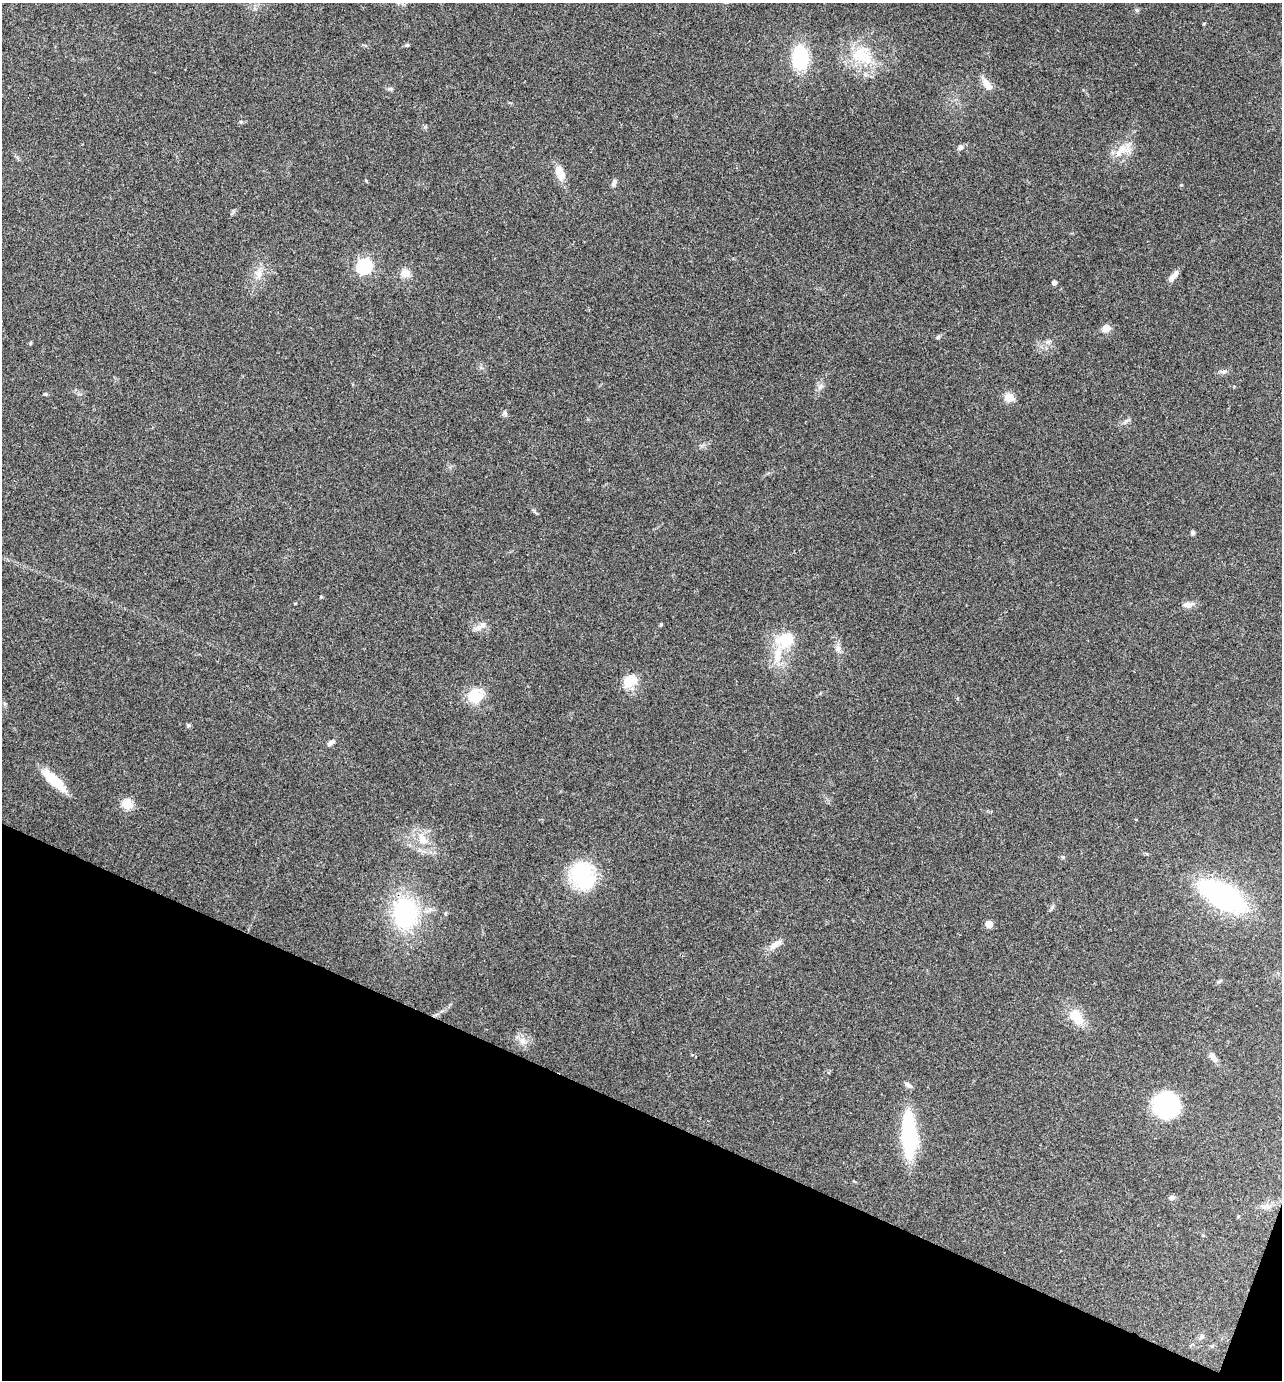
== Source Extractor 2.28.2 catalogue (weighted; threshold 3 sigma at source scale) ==
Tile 15 of 4 x 4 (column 3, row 4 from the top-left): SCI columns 2702-3981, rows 6-1383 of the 5535 x 5521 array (HDU 1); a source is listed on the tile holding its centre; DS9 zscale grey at full resolution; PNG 1284 x 1382 px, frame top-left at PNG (2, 3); no overlay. Shown black and unused: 20% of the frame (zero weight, under 3 of 4 exposures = <1% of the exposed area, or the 3 px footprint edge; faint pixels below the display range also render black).
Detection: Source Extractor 2.28.2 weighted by HDU 2 'WHT'; one run over the whole footprint, this tile lists its part. Background 0.165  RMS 0.0072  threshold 0.0322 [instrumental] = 3 sigma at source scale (4.5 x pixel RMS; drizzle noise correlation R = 1.50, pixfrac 1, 0.05/0.05 arcsec/px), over >= 5 px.
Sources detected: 54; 1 inside a brighter listed object's ellipse — not listed separately; the other 53 listed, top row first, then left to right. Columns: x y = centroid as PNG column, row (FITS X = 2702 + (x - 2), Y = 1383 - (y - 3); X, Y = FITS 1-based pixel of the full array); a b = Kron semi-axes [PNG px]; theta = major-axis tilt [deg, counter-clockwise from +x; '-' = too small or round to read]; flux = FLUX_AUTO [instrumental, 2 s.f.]
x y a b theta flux
1137 10 6 4 -1 0.98
407 45 5 5 - 0.95
862 56 33 22 -21 29
800 58 29 18 -88 36
987 85 18 8 -53 6.2
390 89 8 5 -19 1.4
960 147 6 6 - 2.2
1121 150 24 10 46 11
560 173 19 10 -71 8.7
614 183 11 6 68 2.2
364 266 7 6 - 160
258 273 12 8 67 5.1
405 273 11 10 - 6.1
1173 277 16 6 51 4.6
1054 282 4 4 - 2.6
1106 328 11 9 24 4.3
938 337 6 5 - 1.1
1224 372 7 4 0 1.5
820 386 9 6 63 2.6
45 394 5 5 - 0.96
1009 397 11 9 -24 7.1
505 413 7 6 - 1.8
1193 533 4 4 - 1.8
321 596 4 3 - 0.85
295 603 4 2 - 0.51
1188 604 13 8 1 4
661 624 4 3 - 1.1
482 625 12 7 42 3.8
786 640 24 17 16 22
838 648 8 7 - 2.8
630 681 20 13 35 12
475 696 19 16 51 17
188 725 6 4 -18 1
331 742 10 5 22 2
54 780 33 10 -41 21
127 804 6 5 - 32
423 839 20 12 -59 12
1063 857 6 4 -45 0.95
582 876 29 23 -70 50
1222 896 37 17 -31 160
405 913 28 23 -84 84
445 913 6 3 90 0.78
989 924 5 5 - 11
775 944 17 8 33 5.9
1076 1017 23 14 -49 15
522 1041 12 9 -57 5
1213 1057 14 6 -54 4
908 1085 10 5 -35 2.2
1166 1105 19 19 - 120
909 1134 50 15 -87 62
1172 1197 7 6 - 1.8
1267 1206 7 6 - 2.4
1202 1337 6 5 - 1.4
Unlisted compact peaks at least as high as the median listed source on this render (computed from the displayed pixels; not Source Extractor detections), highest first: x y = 1181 185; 366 181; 241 122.